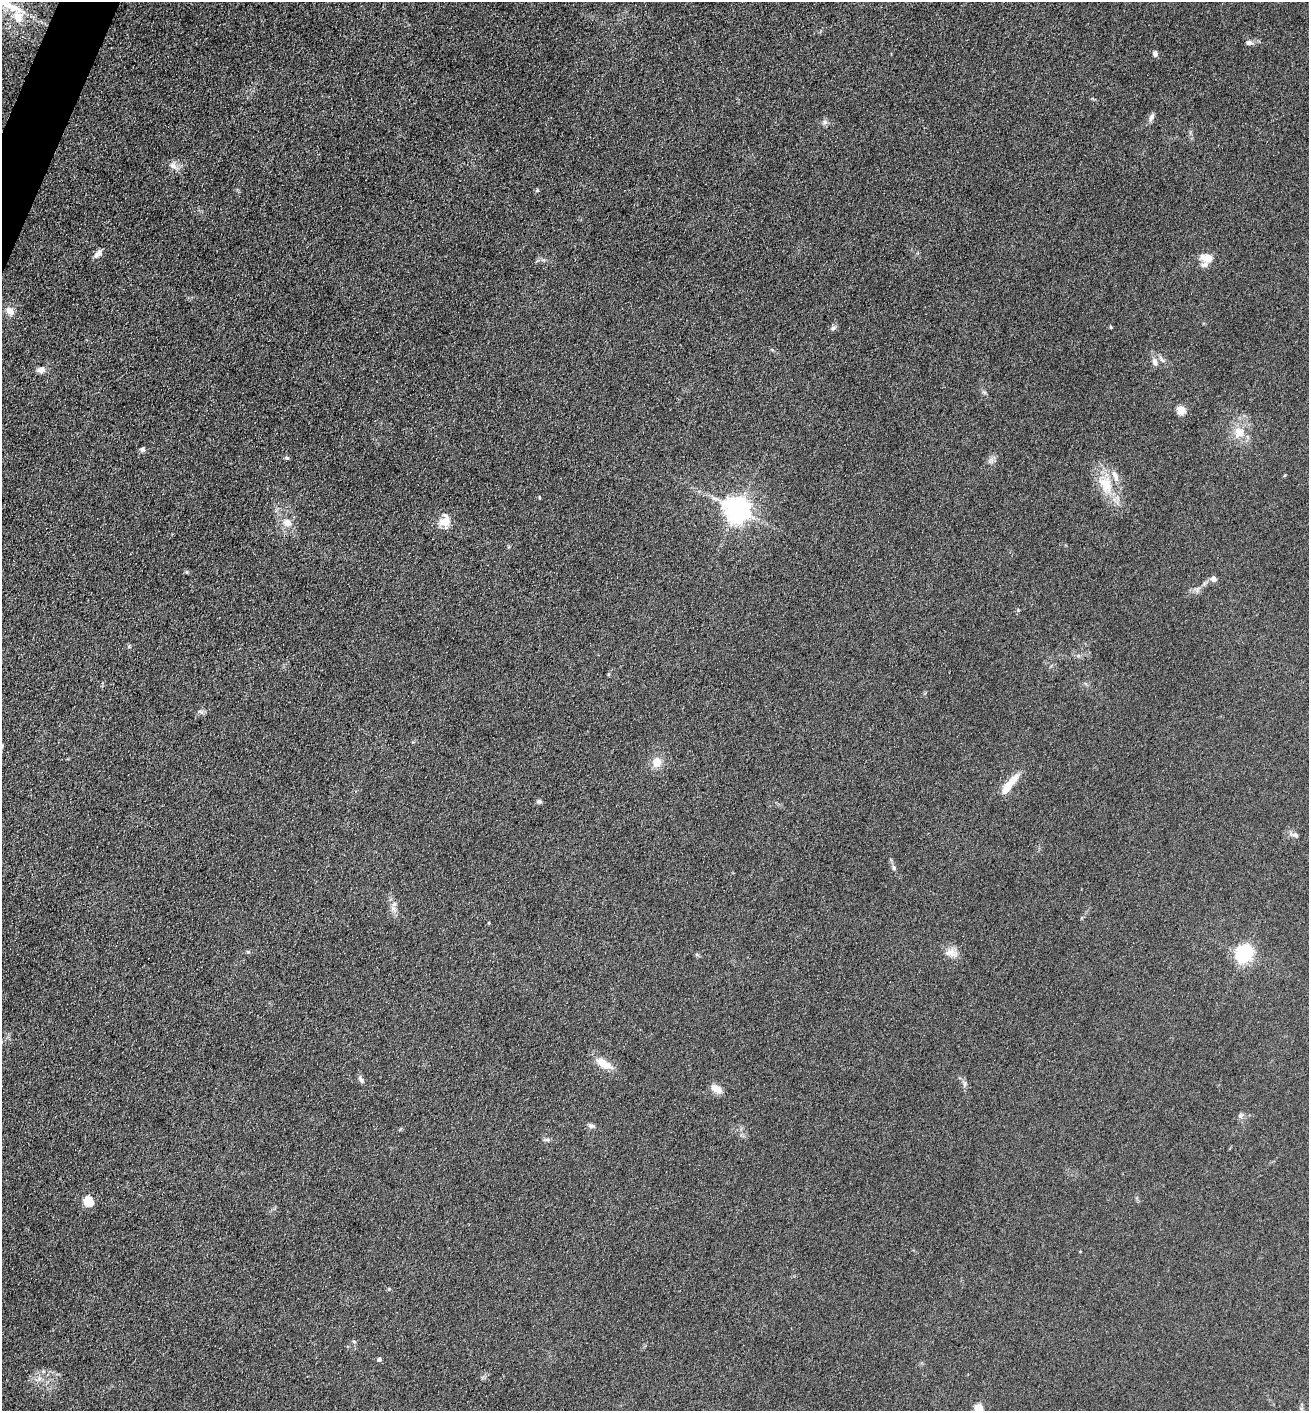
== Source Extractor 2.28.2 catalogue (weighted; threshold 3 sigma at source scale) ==
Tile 11 of 4 x 4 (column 3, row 3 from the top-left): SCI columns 2760-4066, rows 1409-2817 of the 5651 x 5636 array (HDU 1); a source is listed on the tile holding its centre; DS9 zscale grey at full resolution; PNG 1311 x 1413 px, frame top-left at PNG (2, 2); no overlay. Shown black and unused: <1% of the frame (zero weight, under 3 of 5 exposures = <1% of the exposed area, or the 3 px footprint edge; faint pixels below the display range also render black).
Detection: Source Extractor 2.28.2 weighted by HDU 2 'WHT'; one run over the whole footprint, this tile lists its part. Background 0.151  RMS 0.0098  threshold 0.0443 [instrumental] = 3 sigma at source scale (4.5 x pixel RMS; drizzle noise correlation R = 1.50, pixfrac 1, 0.05/0.05 arcsec/px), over >= 5 px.
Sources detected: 49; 1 inside a brighter object's white glare — not listed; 4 inside a brighter listed object's ellipse — not listed separately; the other 44 listed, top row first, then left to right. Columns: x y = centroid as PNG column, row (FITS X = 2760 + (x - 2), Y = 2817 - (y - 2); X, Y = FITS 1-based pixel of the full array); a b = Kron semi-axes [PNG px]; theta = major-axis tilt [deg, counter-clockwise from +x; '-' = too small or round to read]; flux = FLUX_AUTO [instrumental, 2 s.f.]
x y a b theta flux
1249 43 9 6 -6 3.5
1155 54 7 6 - 3
1151 117 13 6 62 3.6
825 122 7 6 - 2.6
174 166 12 8 -30 5.8
537 190 5 5 - 1.5
98 253 13 6 45 5.4
1207 258 12 8 -11 14
10 311 11 8 -45 7.1
1111 327 5 3 - 1
833 328 7 6 - 2.5
1161 359 13 4 -54 3
1154 361 9 6 -78 4.9
41 370 9 7 7 5
1181 410 5 5 - 31
1239 432 17 14 -59 15
142 449 6 6 - 2.2
287 458 6 3 -18 1.4
1106 484 28 18 -56 28
539 497 5 3 - 0.77
737 509 8 8 - 970
287 522 11 9 -29 8.3
445 522 14 13 - 12
1213 579 6 5 - 5.6
657 762 11 10 - 11
1013 780 25 10 51 12
539 801 7 5 -22 2
1295 835 15 5 -18 3.4
894 867 7 5 -88 2.1
393 909 12 5 -49 4.2
951 953 18 11 -11 8.6
1243 955 7 7 - 270
603 1063 19 9 -31 14
361 1079 9 5 -64 2.8
964 1084 7 4 71 1.8
716 1089 14 8 -31 8.2
1240 1115 8 6 74 2.6
591 1125 8 6 -22 2.6
547 1140 7 4 0 1.9
88 1201 6 5 - 48
389 1289 5 5 - 1
354 1341 5 3 - 1.2
379 1359 5 4 - 2.8
979 1408 5 5 - 25
Isophote crosses this tile's border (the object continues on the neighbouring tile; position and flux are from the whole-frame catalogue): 1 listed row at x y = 979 1408